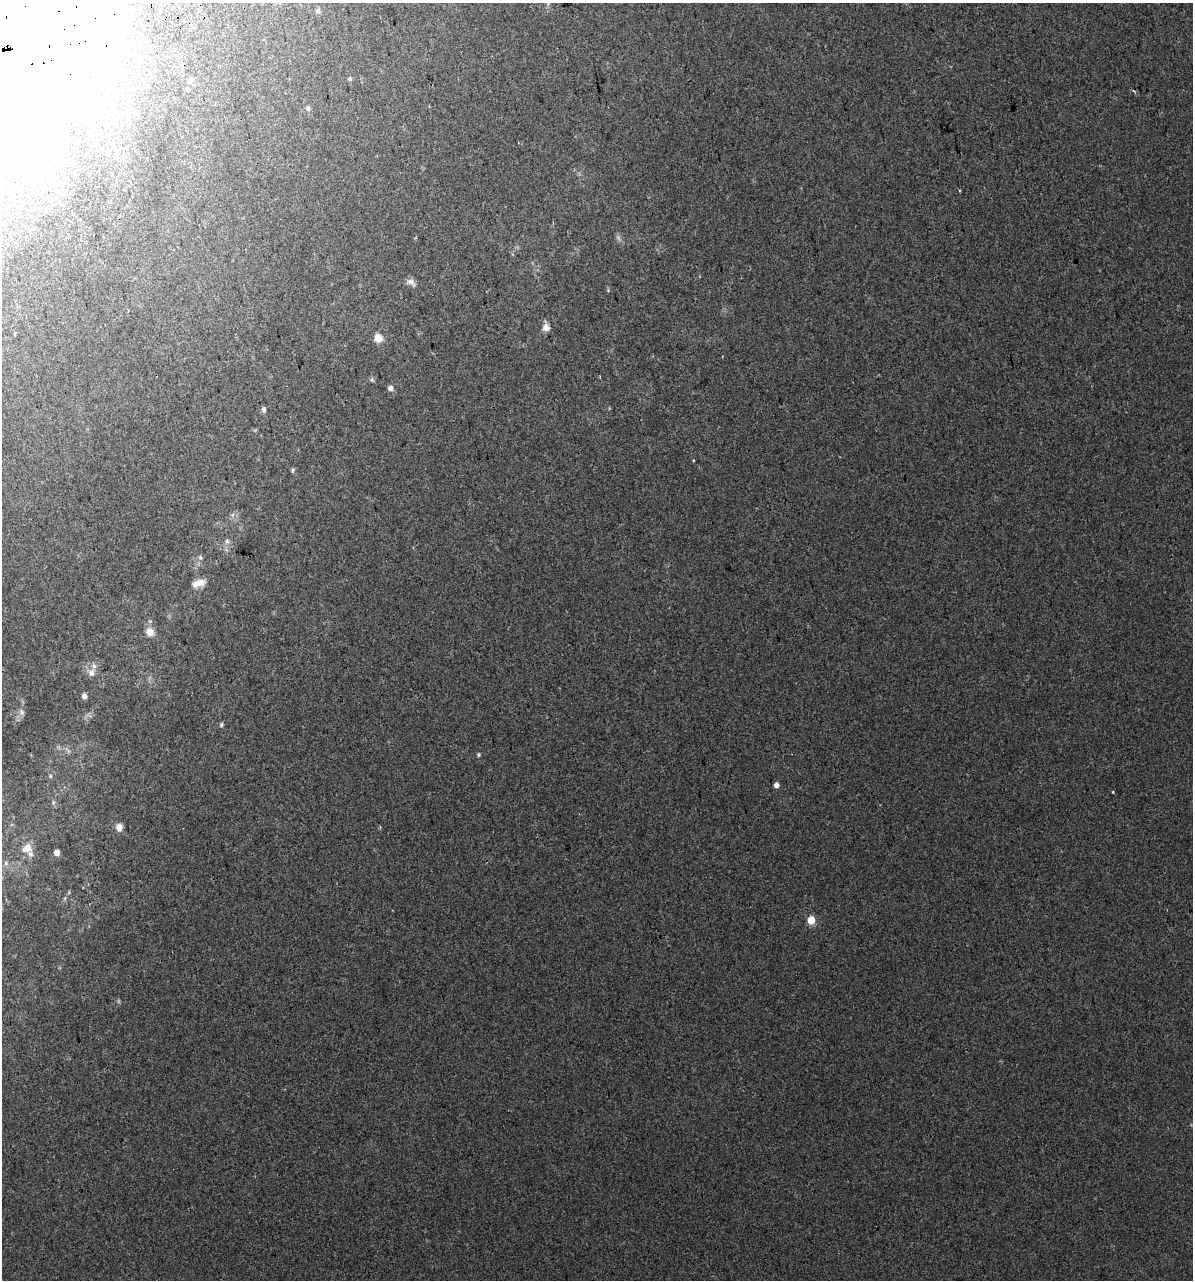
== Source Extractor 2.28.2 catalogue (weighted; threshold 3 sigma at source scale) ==
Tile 11 of 4 x 4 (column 3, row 3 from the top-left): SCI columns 2439-3629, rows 1321-2598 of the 4925 x 5196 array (HDU 1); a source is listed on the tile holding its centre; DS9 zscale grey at full resolution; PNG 1195 x 1282 px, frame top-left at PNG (2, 3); no overlay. Shown black and unused: <1% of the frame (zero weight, under 2 of 3 exposures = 2% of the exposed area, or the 3 px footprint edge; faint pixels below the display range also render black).
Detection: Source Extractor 2.28.2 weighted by HDU 2 'WHT'; one run over the whole footprint, this tile lists its part. Background 0.00299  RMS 0.0037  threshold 0.0168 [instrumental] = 3 sigma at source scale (4.5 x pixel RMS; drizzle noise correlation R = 1.50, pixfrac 1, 0.0396/0.0396 arcsec/px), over >= 5 px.
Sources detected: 40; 2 too faint to see at this stretch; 1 inside a brighter object's white glare — not listed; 2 inside a brighter listed object's ellipse — not listed separately; the other 35 listed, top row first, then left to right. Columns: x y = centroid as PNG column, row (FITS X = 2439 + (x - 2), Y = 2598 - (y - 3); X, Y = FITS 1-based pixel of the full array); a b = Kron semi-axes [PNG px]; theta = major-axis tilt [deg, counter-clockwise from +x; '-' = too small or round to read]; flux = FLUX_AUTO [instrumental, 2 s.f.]
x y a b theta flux
548 4 6 5 - 0.65
318 11 7 5 80 0.91
12 33 93 74 59 2400
350 79 6 5 - 0.67
191 80 7 6 - 1
188 90 5 4 - 0.61
1133 91 5 3 - 0.41
308 108 7 5 -76 0.8
76 143 3 3 - 0.47
411 282 15 8 -36 1.8
608 290 4 4 - 0.42
546 327 10 9 - 2.2
378 338 10 9 - 3.3
372 379 6 5 - 0.62
390 388 5 5 - 1.9
264 409 7 5 -90 1
293 470 6 4 68 0.6
227 541 6 6 - 1
200 557 7 6 - 0.94
199 583 18 8 17 3.2
150 632 11 10 - 2.8
91 673 10 8 81 2
84 696 4 4 - 1.7
22 712 9 5 -61 1
221 725 6 5 - 0.61
478 755 4 4 - 0.54
50 776 5 4 - 0.5
776 785 5 4 - 2.1
1113 792 4 2 - 0.29
53 803 7 5 89 0.73
119 827 7 6 - 3.3
27 848 11 9 40 3.5
57 853 5 5 - 2.1
6 863 6 5 - 0.75
811 920 5 5 - 11
Overlapping masked pixels (flux is a lower limit): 1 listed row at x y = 12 33
Isophote crosses this tile's border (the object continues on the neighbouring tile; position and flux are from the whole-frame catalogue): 1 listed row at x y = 12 33